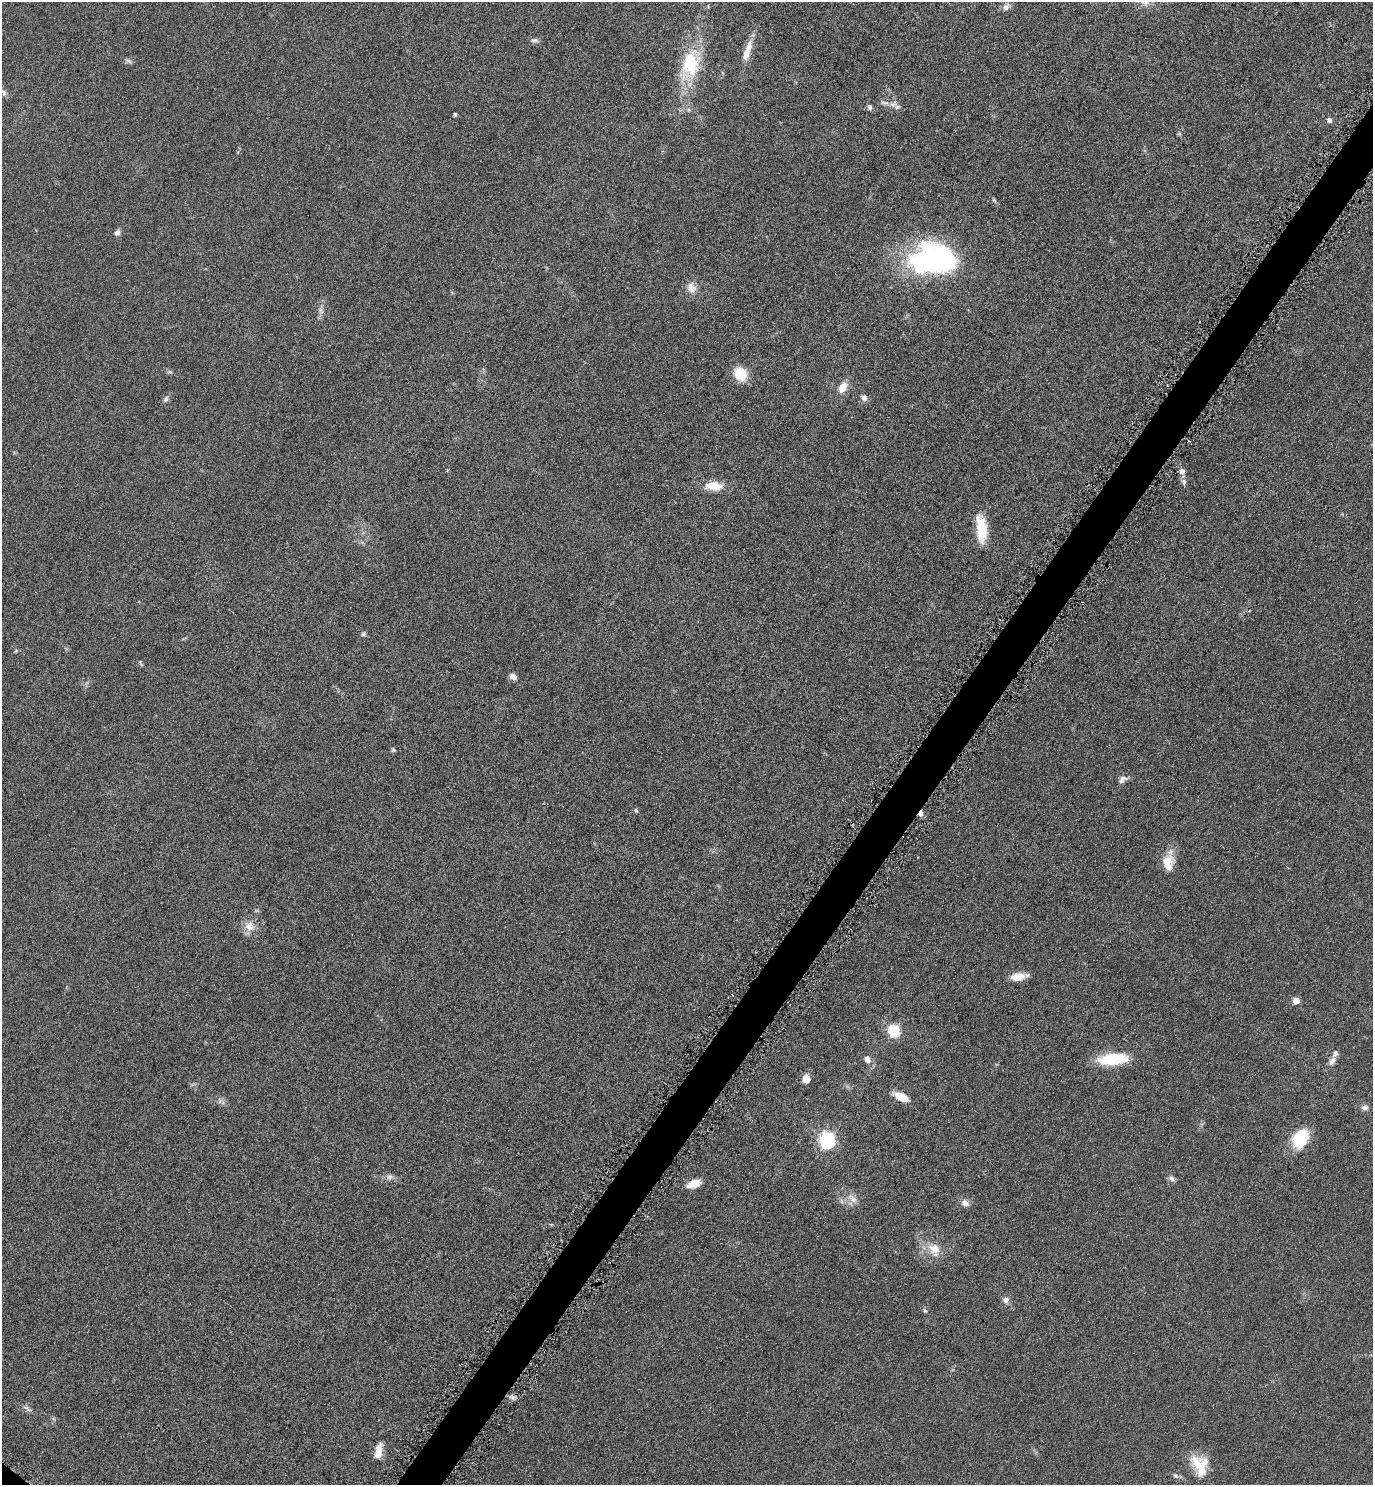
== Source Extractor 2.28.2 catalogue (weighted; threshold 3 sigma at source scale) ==
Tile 10 of 4 x 4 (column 2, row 3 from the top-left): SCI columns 1541-2911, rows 1497-2979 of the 5965 x 5960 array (HDU 1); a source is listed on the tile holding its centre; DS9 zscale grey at full resolution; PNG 1375 x 1487 px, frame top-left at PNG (2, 2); no overlay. Shown black and unused: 3% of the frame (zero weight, under 4 of 8 exposures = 1% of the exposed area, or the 3 px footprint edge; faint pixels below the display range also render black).
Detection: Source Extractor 2.28.2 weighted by HDU 2 'WHT'; one run over the whole footprint, this tile lists its part. Background 0.059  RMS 0.0082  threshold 0.0334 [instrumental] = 3 sigma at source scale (4.09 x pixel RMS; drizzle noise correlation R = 1.36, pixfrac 0.8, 0.05/0.05 arcsec/px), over >= 5 px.
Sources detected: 61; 1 too faint to see at this stretch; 1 cosmic-ray / hot-pixel residue — not listed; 3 inside a brighter listed object's ellipse — not listed separately; the other 56 listed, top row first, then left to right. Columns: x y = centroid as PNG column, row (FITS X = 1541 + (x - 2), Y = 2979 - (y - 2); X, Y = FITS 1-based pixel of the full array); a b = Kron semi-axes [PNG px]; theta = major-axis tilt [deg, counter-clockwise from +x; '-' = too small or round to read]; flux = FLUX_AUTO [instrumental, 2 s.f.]
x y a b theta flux
1006 7 12 8 51 3.5
534 40 11 6 -5 2.2
747 51 31 8 71 11
129 61 9 5 -27 1.8
690 64 45 25 73 45
4 92 11 6 -57 2.6
893 105 14 10 18 4.8
869 107 8 6 -75 2.1
455 114 3 3 - 1.4
1329 120 6 5 - 2.6
1179 134 6 4 18 0.98
994 200 7 4 -59 1.3
117 233 7 7 - 2.9
933 260 50 30 0 170
691 288 16 12 -70 6.9
170 372 7 4 -1 1.2
740 374 13 10 -51 22
842 387 13 9 61 9.1
864 398 9 7 -58 3.1
166 399 9 6 70 2.1
1182 471 8 7 - 3.6
1184 482 9 6 -84 2.4
713 486 20 10 -3 14
981 528 34 12 -84 20
363 634 7 5 30 1.6
141 663 10 3 -63 1.1
513 677 9 7 -37 3.3
393 750 6 5 - 1.2
1123 779 13 8 30 3.5
636 810 5 5 - 1.4
1168 863 21 14 -90 13
249 926 14 13 - 8.2
1018 977 18 9 8 8.7
1296 1001 5 5 - 12
894 1031 6 6 - 76
1113 1059 35 13 5 30
867 1060 9 8 - 4.2
1332 1061 12 7 59 4.2
806 1079 7 7 - 9.1
900 1096 14 8 -32 10
1364 1107 9 7 4 2.8
1300 1139 24 17 59 25
828 1141 7 7 - 200
389 1177 8 8 - 2.9
1172 1178 9 6 -43 2.6
694 1184 17 8 17 10
852 1199 16 8 -41 5.9
965 1203 10 8 -39 4.1
934 1248 18 14 -38 12
1006 1300 9 8 - 3.2
925 1311 7 5 -56 1.4
27 1408 15 4 -35 2.5
53 1418 6 4 -19 1.1
378 1451 20 8 76 8.6
1200 1465 28 20 -65 21
1175 1476 9 5 -43 2